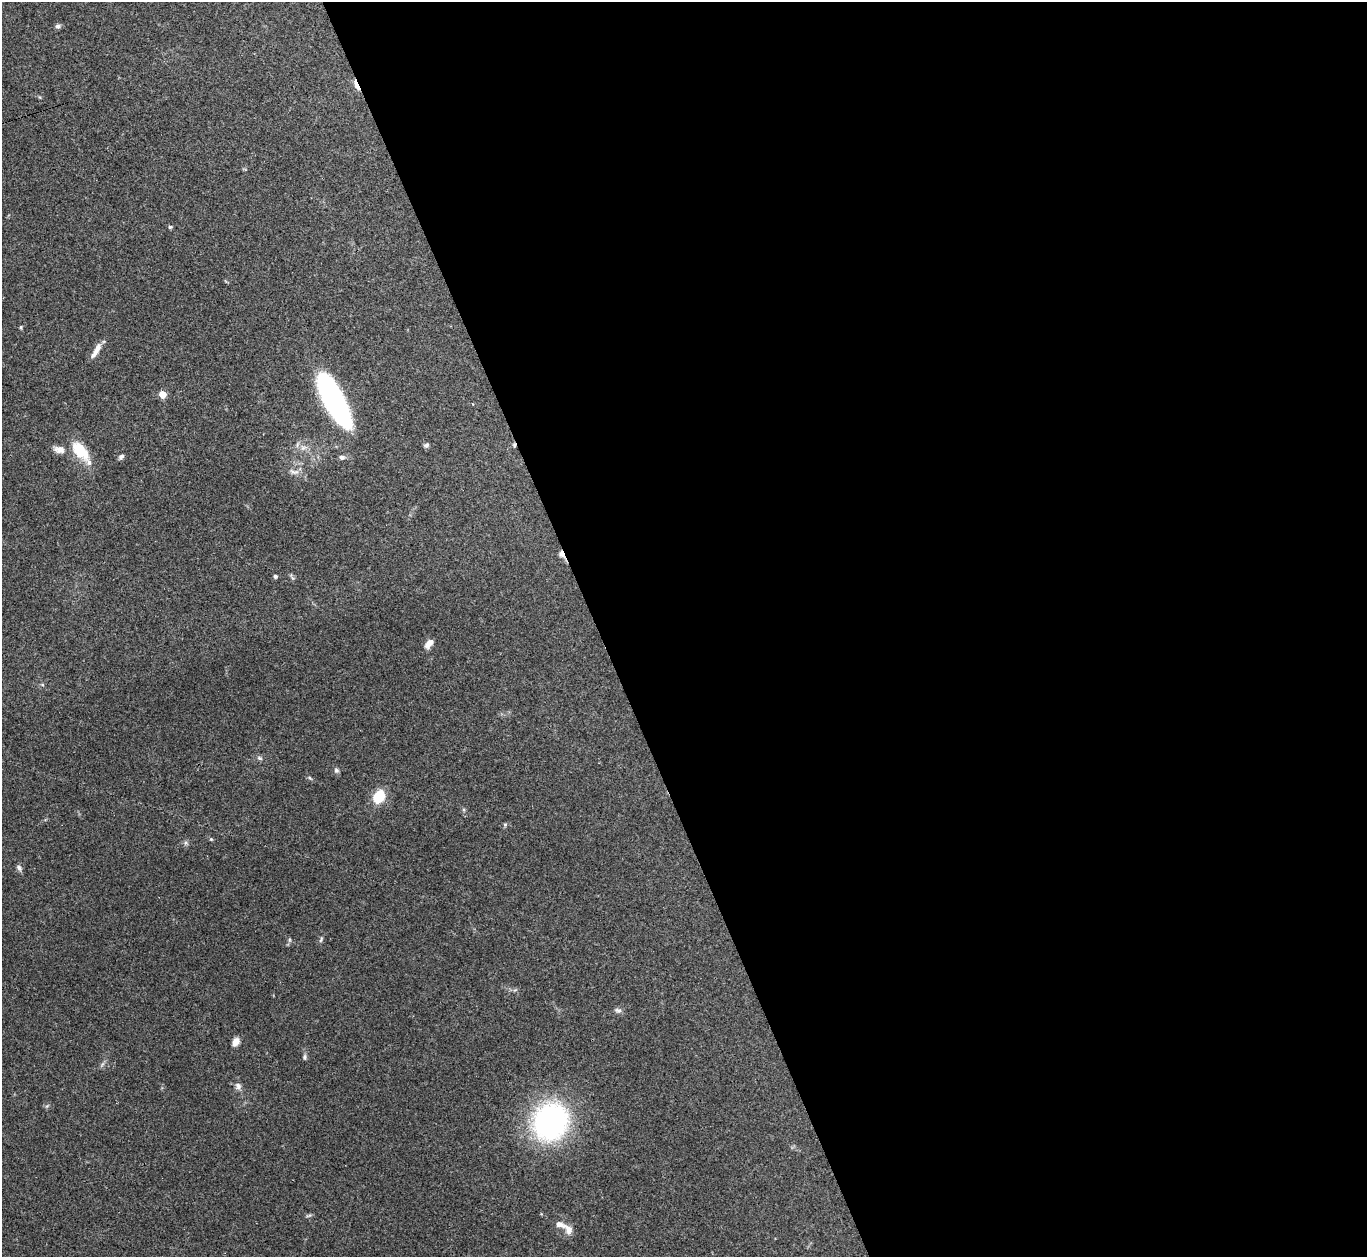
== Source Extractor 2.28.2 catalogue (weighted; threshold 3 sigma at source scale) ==
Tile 8 of 4 x 4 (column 4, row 2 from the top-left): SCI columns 4097-5461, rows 2661-3915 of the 5463 x 5449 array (HDU 1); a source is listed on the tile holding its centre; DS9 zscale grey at full resolution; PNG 1369 x 1259 px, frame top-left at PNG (2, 2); no overlay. Shown black and unused: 56% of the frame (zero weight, under 3 of 4 exposures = <1% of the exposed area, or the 3 px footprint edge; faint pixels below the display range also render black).
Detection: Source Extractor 2.28.2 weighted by HDU 2 'WHT'; one run over the whole footprint, this tile lists its part. Background 0.122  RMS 0.0047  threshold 0.0211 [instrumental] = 3 sigma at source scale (4.5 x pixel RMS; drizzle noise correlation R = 1.50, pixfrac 1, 0.05/0.05 arcsec/px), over >= 5 px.
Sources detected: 36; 1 cosmic-ray / hot-pixel residue — not listed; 2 inside a brighter listed object's ellipse — not listed separately; the other 33 listed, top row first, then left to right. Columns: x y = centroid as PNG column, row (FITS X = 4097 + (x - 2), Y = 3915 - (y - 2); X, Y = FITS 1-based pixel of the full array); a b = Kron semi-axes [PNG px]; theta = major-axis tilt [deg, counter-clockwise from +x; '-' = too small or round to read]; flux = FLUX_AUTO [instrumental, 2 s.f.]
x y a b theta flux
58 26 6 5 - 1.4
356 85 18 5 -66 2.7
170 227 5 5 - 0.72
21 327 6 4 89 0.49
96 350 20 6 59 4.2
162 394 5 5 - 12
334 400 47 15 -63 120
297 444 9 3 69 0.93
426 445 7 6 - 1
59 449 14 9 -14 3.8
80 450 25 13 -50 15
121 457 7 5 44 1.3
342 457 7 5 -13 1.5
294 472 16 7 -8 2.7
561 554 9 6 -61 2.2
275 576 4 4 - 1.1
429 644 12 7 46 3
259 758 7 5 -27 1.1
336 770 7 6 - 1.1
310 778 6 4 -44 0.7
379 796 15 12 61 11
505 824 5 4 - 0.68
211 839 5 5 - 0.53
19 868 10 6 -54 1.3
289 940 6 4 -89 0.73
321 940 9 4 64 0.82
618 1010 10 6 -13 1.4
236 1042 9 7 65 3.3
305 1057 7 5 82 0.97
238 1086 10 7 -66 2
550 1121 33 30 62 110
309 1216 9 3 14 0.75
568 1229 16 10 -54 3.8
Overlapping masked pixels (flux is a lower limit): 2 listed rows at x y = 356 85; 561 554